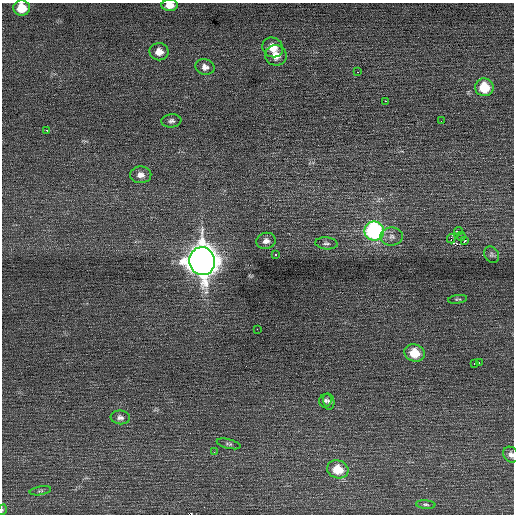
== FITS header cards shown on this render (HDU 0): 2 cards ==
NAXIS1  =                  512 / Axis length
NAXIS2  =                  512 / Axis length

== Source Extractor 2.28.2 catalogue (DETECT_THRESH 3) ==
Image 512 x 512 px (HDU 0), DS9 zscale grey, 1 PNG px = 1 image px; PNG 516 x 516 px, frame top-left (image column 1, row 512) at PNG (2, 3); each listed source drawn as its Kron ellipse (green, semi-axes under 4 px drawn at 4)
Background 0.138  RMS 0.66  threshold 1.99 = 3 sigma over >= 5 px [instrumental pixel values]
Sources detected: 40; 1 with non-positive FLUX_AUTO (blend fragments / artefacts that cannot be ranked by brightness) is neither listed nor drawn; the other 39 listed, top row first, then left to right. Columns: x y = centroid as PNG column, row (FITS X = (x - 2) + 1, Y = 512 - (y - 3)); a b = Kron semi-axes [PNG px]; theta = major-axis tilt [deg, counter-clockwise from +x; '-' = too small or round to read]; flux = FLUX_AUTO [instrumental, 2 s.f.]
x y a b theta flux
170 5 8 5 2 400
22 8 8 7 - 790
273 47 11 9 -33 550
159 52 9 8 - 360
276 55 11 10 - 470
205 67 9 7 -13 250
358 72 3 2 - 49
484 87 9 9 - 1300
385 101 3 2 - 780
171 121 10 6 5 140
441 121 2 2 - 130
47 130 3 2 - 82
141 175 11 8 2 270
374 231 10 9 - 8000
459 231 4 2 - 8000
461 236 4 3 - 42
392 237 11 9 -1 230
451 239 5 3 - 960
465 240 3 2 - 97
266 241 10 8 15 240
326 243 11 6 -5 140
276 254 3 2 - 120
492 255 9 7 -62 110
202 261 14 13 - 70000
458 299 9 3 9 56
257 329 2 2 - 280
415 353 10 8 -17 920
479 362 3 2 - 170
474 364 3 2 - 210
325 401 7 6 - 100
329 401 8 5 -77 120
120 417 10 7 -8 160
229 444 12 4 -13 100
214 452 2 2 - 37
511 455 8 7 - 160
338 469 11 9 -18 920
40 491 11 3 10 66
426 505 9 4 -5 96
2 510 5 3 - 42
At the frame edge (FLAGS 8, measured only in part): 4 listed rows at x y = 170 5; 22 8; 511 455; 2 510
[1 non-positive-flux detection neither listed nor drawn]